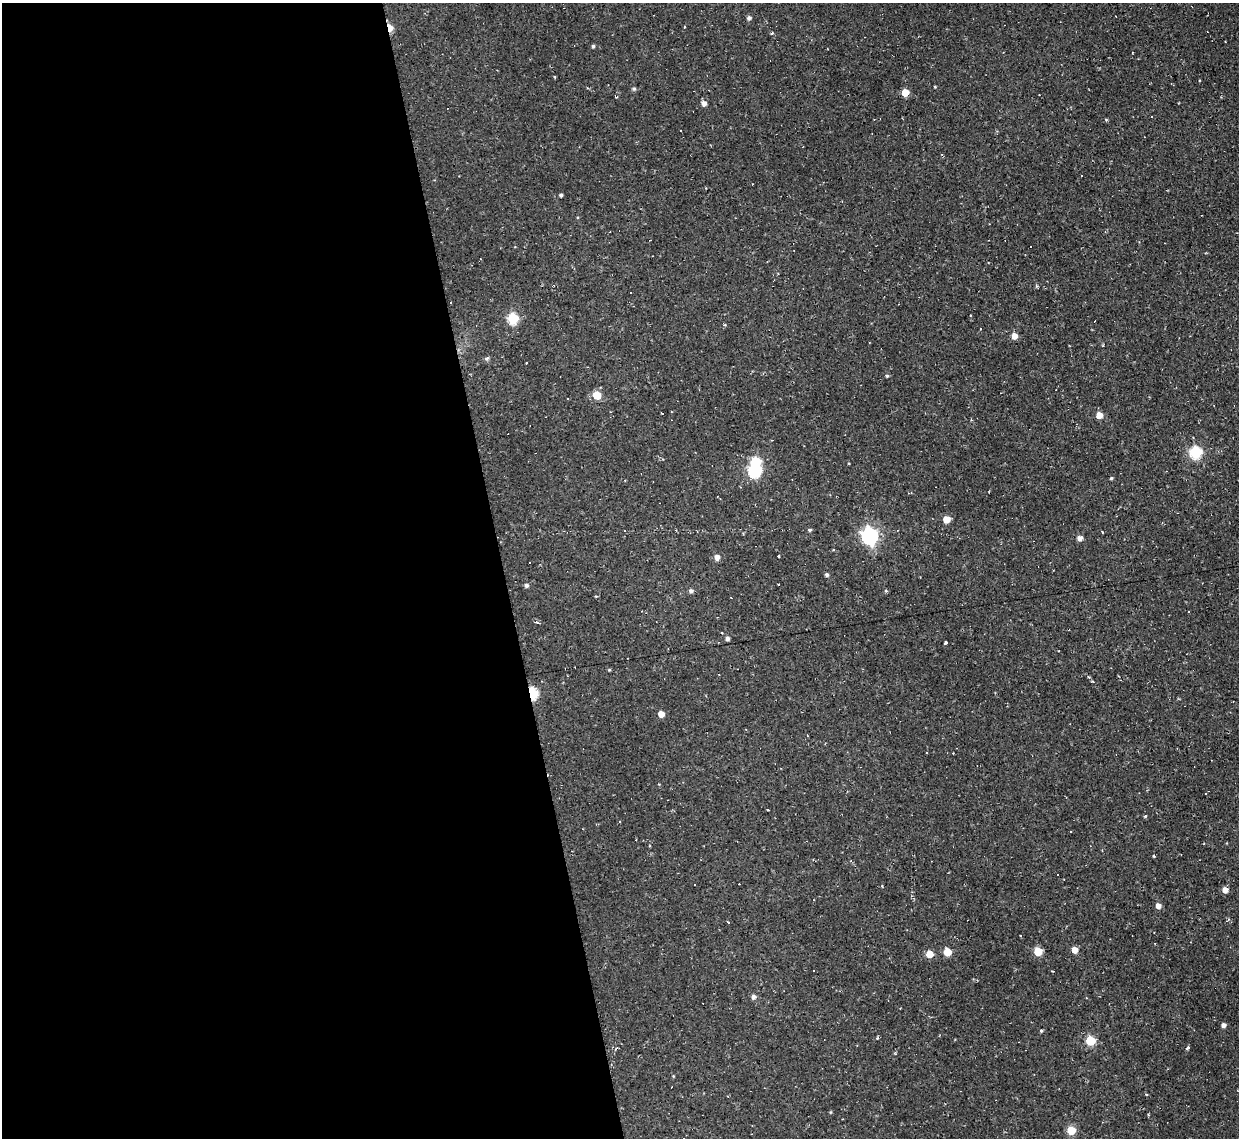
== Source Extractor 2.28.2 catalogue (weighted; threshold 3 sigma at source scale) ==
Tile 9 of 4 x 4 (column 1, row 3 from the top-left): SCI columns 1-1237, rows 1268-2403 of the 4948 x 4925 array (HDU 1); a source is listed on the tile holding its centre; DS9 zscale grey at full resolution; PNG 1241 x 1140 px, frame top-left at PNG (2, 3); no overlay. Shown black and unused: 41% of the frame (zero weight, under 2 of 3 exposures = <1% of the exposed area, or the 3 px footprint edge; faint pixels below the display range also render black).
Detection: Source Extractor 2.28.2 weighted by HDU 2 'WHT'; one run over the whole footprint, this tile lists its part. Background 0.146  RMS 0.0073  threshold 0.0329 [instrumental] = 3 sigma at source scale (4.5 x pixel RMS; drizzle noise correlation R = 1.50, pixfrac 1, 0.05/0.05 arcsec/px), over >= 5 px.
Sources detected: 88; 1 inside a brighter object's white glare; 26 cosmic-ray / hot-pixel residue — not listed; the other 61 listed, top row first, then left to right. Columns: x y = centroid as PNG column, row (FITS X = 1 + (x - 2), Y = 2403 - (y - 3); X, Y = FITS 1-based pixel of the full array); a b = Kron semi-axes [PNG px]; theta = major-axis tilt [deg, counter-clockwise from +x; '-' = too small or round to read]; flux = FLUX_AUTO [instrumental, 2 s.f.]
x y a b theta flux
749 18 5 5 - 2
390 28 6 4 -81 19
772 33 4 3 - 1
593 46 4 3 - 1.3
555 77 4 3 - 0.61
935 87 3 3 - 0.66
634 89 5 4 - 1.4
905 92 5 5 - 17
703 103 5 5 - 3.9
1082 176 2 2 - 0.65
561 195 3 3 - 1.5
513 318 6 5 - 53
1014 336 5 5 - 6.3
486 359 7 4 16 1.3
887 376 5 4 - 1.1
596 395 5 5 - 18
1099 415 5 5 - 8.7
971 420 4 3 - 0.73
508 434 2 2 - 0.72
1196 452 6 6 - 74
755 471 6 6 - 95
1111 478 4 4 - 0.94
946 519 5 5 - 13
809 530 4 3 - 1.3
1102 532 3 2 - 0.82
869 536 7 7 - 230
1080 538 5 4 - 4.4
778 556 3 2 - 0.62
717 557 5 5 - 4.6
827 575 4 4 - 1.4
526 585 5 5 - 1.5
691 591 5 5 - 1.9
886 591 4 4 - 0.91
722 633 3 2 - 0.63
727 638 4 4 - 2.3
945 642 3 3 - 4.3
609 670 4 4 - 0.7
1093 681 4 3 - 0.98
532 694 6 5 - 67
661 714 5 4 - 7.7
1205 793 3 3 - 9.6
768 810 3 2 - 0.6
1145 817 4 3 - 0.89
1070 832 3 3 - 2.1
1153 856 3 3 - 1.2
1225 890 5 5 - 5.4
1158 906 5 5 - 4.2
728 922 3 3 - 2.6
1020 935 2 2 - 0.65
1075 950 5 5 - 7.2
1038 951 6 5 - 17
947 952 5 5 - 16
930 954 5 5 - 11
814 971 3 2 - 0.65
753 997 6 5 - 2.5
1223 1025 4 4 - 2.8
1041 1031 4 3 - 0.93
1090 1040 5 5 - 32
1188 1048 4 3 - 1.5
1071 1130 5 5 - 22
684 1138 3 3 - 0.78
Overlapping masked pixels (flux is a lower limit): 2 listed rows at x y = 390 28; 532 694
Isophote crosses this tile's border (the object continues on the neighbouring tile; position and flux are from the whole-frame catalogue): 1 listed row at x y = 684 1138